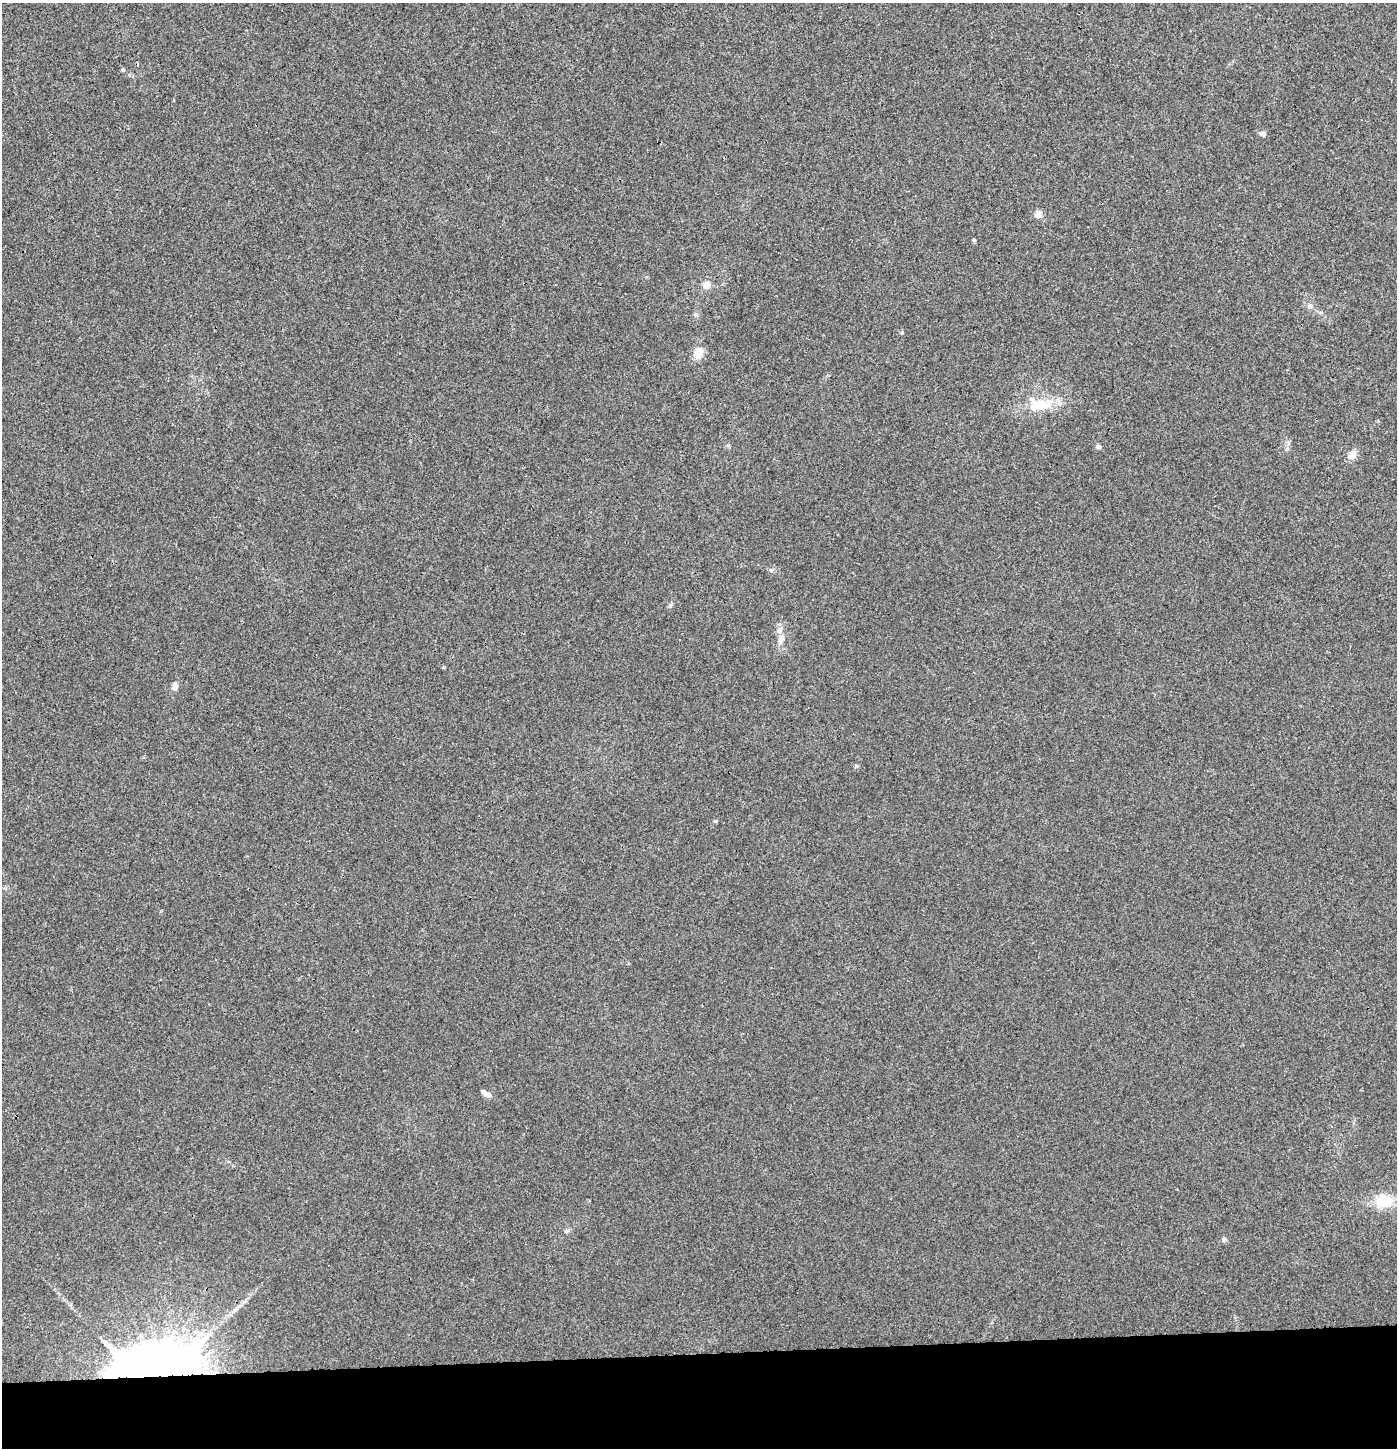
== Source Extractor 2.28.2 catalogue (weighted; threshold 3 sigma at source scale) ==
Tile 8 of 3 x 3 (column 2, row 3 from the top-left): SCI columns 1396-2790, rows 57-1502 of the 4192 x 4448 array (HDU 1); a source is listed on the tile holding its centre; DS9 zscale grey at full resolution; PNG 1399 x 1450 px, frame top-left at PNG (2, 3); no overlay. Shown black and unused: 7% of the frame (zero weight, under 3 of 4 exposures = <1% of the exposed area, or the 3 px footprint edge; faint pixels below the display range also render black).
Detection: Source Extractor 2.28.2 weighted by HDU 2 'WHT'; one run over the whole footprint, this tile lists its part. Background 0.00387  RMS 0.0032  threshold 0.0145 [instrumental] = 3 sigma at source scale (4.5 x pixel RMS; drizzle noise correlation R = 1.50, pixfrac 1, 0.0396/0.0396 arcsec/px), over >= 5 px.
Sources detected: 23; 2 inside a brighter object's white glare — not listed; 2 inside a brighter listed object's ellipse — not listed separately; the other 19 listed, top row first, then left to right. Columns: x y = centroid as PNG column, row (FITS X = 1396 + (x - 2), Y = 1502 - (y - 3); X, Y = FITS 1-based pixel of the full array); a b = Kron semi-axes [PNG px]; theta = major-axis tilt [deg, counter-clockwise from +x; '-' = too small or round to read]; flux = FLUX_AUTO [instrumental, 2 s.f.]
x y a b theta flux
123 70 5 4 - 0.44
1263 134 8 6 -5 0.95
1038 214 9 8 - 1.9
974 240 4 4 - 0.44
706 285 8 7 - 2.4
1310 306 7 6 - 0.96
696 315 6 6 - 0.83
902 332 5 4 - 0.49
698 352 10 8 52 5.4
1041 404 25 15 2 8.2
1098 446 7 6 - 0.76
1352 455 13 9 37 2.3
671 605 6 4 70 0.5
781 639 13 8 71 2.3
175 686 11 7 83 1.7
486 1094 14 5 -29 1.6
1384 1201 14 11 2 10
1224 1239 6 6 - 0.72
142 1370 87 39 9 260
Overlapping masked pixels (flux is a lower limit): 1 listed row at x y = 142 1370
Unlisted compact peaks at least as high as the median listed source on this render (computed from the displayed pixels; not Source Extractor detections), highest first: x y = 715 821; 856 766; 771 570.